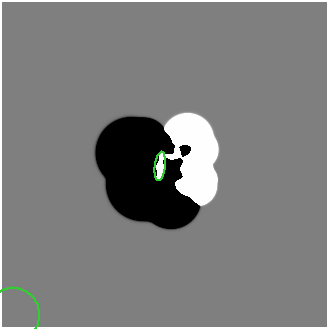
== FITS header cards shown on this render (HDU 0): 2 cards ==
NAXIS1  =                  325 /
NAXIS2  =                  325 /

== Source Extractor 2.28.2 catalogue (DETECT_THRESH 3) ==
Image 325 x 325 px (HDU 0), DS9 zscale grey, 1 PNG px = 1 image px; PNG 329 x 329 px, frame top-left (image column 1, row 325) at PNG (2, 2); each listed source drawn as its Kron ellipse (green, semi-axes under 4 px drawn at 4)
Background 0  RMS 1.9e-43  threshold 5.68e-43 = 3 sigma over >= 5 px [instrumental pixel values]
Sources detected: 4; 2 with non-positive FLUX_AUTO (blend fragments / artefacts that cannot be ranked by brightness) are neither listed nor drawn; the other 2 listed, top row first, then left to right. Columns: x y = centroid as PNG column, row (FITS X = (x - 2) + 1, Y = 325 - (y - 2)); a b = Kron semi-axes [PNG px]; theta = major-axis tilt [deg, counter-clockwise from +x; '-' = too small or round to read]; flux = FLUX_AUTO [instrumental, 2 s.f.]
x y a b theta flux
160 166 14 5 83 1.4e+04
13 315 27 26 - 2.0e-08
At the frame edge (FLAGS 8, measured only in part): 1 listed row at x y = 13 315
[2 non-positive-flux detections neither listed nor drawn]